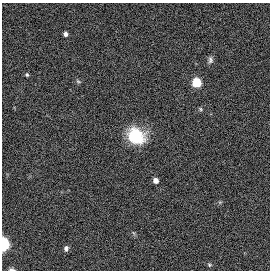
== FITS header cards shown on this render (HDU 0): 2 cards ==
NAXIS1  =                  268
NAXIS2  =                  268

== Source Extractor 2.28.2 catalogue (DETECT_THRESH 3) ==
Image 268 x 268 px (HDU 0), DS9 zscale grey, 1 PNG px = 1 image px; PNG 272 x 272 px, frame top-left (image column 1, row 268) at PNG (2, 3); no overlay
Background 2.84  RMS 0.11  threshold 0.322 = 3 sigma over >= 5 px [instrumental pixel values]
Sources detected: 12; all 12 listed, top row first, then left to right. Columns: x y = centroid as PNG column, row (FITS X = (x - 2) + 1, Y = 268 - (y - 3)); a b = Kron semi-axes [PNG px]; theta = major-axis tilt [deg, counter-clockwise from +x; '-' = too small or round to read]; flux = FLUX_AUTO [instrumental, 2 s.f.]
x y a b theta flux
65 34 5 5 - 22
210 60 9 6 89 23
27 75 5 5 - 12
78 81 7 4 -30 11
196 82 6 6 - 270
201 109 6 4 -88 9.3
136 136 18 14 -36 260
155 180 5 4 - 39
3 244 7 4 -88 930
66 248 5 4 - 23
209 265 7 6 - 16
12 269 7 3 -4 16
At the frame edge (FLAGS 8, measured only in part): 2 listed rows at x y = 3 244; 12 269